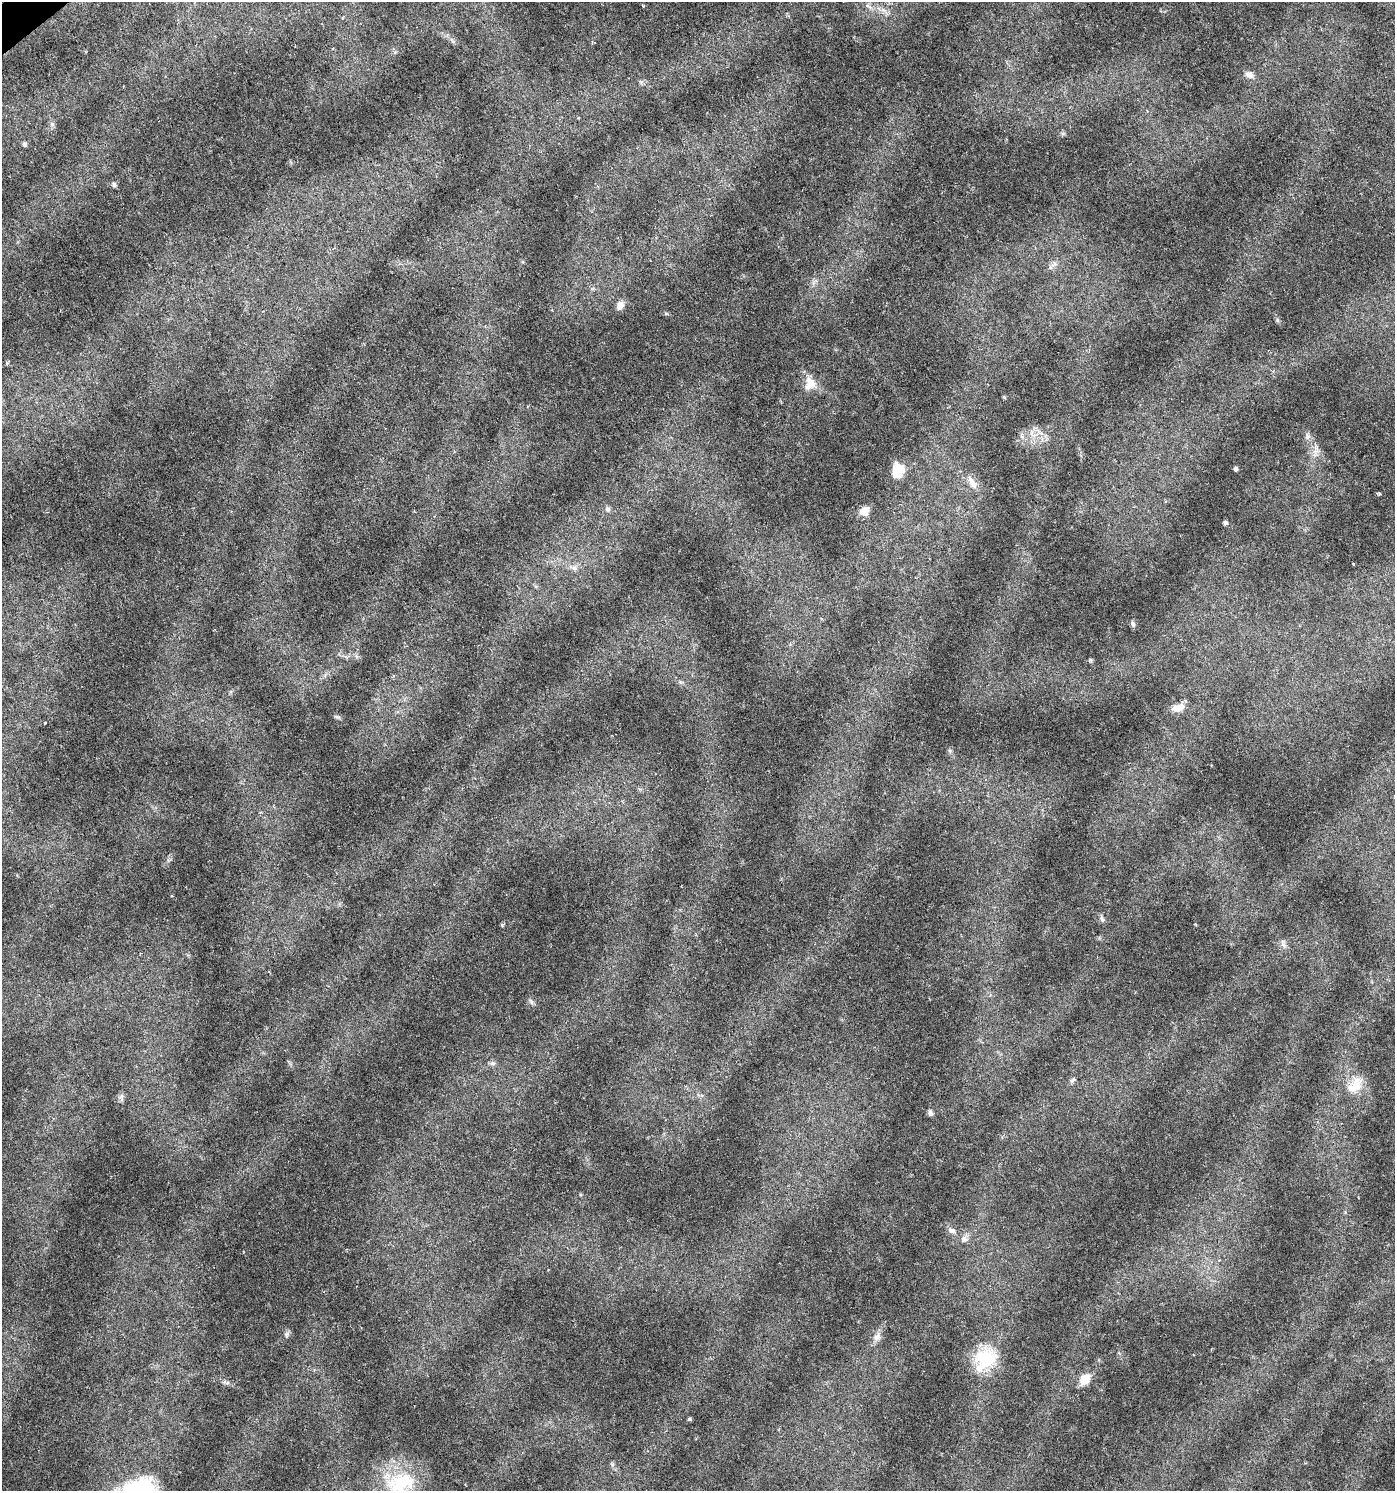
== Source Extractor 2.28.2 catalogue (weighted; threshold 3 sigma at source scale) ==
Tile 11 of 4 x 4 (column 3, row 3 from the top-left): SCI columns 2919-4311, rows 1493-2981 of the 5901 x 5965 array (HDU 1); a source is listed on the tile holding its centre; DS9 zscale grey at full resolution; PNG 1397 x 1493 px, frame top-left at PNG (2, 2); no overlay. Shown black and unused: <1% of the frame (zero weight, under 3 of 6 exposures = <1% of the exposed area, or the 3 px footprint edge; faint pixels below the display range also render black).
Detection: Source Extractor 2.28.2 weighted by HDU 2 'WHT'; one run over the whole footprint, this tile lists its part. Background 0.0228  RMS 0.0022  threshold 0.00888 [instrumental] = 3 sigma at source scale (4.09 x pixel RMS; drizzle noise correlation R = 1.36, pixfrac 0.8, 0.0396/0.0396 arcsec/px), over >= 5 px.
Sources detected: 45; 2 inside a brighter listed object's ellipse — not listed separately; the other 43 listed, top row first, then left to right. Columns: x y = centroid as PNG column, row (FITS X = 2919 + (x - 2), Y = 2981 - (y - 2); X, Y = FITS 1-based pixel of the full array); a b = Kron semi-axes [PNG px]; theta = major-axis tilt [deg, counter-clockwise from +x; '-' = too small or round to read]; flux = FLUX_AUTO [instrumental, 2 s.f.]
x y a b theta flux
643 6 3 3 - 0.22
342 18 3 3 - 0.17
1249 75 11 8 -25 1.1
52 124 8 5 -45 0.45
24 144 7 5 -31 0.4
114 185 6 5 - 0.53
1054 264 11 4 34 0.61
620 305 11 8 61 1.2
811 382 19 12 -48 2.4
1004 397 6 3 -71 0.22
1031 433 7 4 71 0.62
1307 436 9 8 - 0.76
1316 450 13 7 72 1.2
1236 469 4 3 - 0.53
897 471 15 11 85 4.5
972 483 18 8 -60 2.1
1379 494 4 3 - 0.63
608 509 8 6 -33 0.49
864 511 10 8 36 2
1225 523 4 4 - 0.45
1353 564 3 2 - 0.15
575 568 9 6 -27 0.68
1133 624 8 5 -67 0.48
356 656 7 4 -71 0.37
1090 660 5 5 - 0.27
1178 708 18 9 17 2.1
1102 919 11 5 -72 0.48
1195 924 4 3 - 0.16
502 925 5 4 - 0.27
1283 944 10 5 -55 0.63
531 1002 10 4 -63 0.48
493 1063 9 6 0 0.57
1073 1080 10 5 42 0.54
1356 1085 23 14 69 3.5
930 1113 8 6 -75 0.52
951 1230 11 5 -21 0.61
964 1239 8 8 - 0.87
287 1334 7 4 71 0.41
877 1337 14 9 64 1.3
985 1358 30 26 16 9.5
1085 1379 12 9 53 3.2
689 1419 5 4 - 0.29
400 1483 45 30 22 14
Isophote crosses this tile's border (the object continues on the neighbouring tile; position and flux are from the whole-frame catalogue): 1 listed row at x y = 400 1483
Unlisted compact peaks at least as high as the median listed source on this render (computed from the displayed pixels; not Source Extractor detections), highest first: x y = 1277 320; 338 717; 950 751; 666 313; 121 1097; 45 723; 227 1383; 1022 437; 395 52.